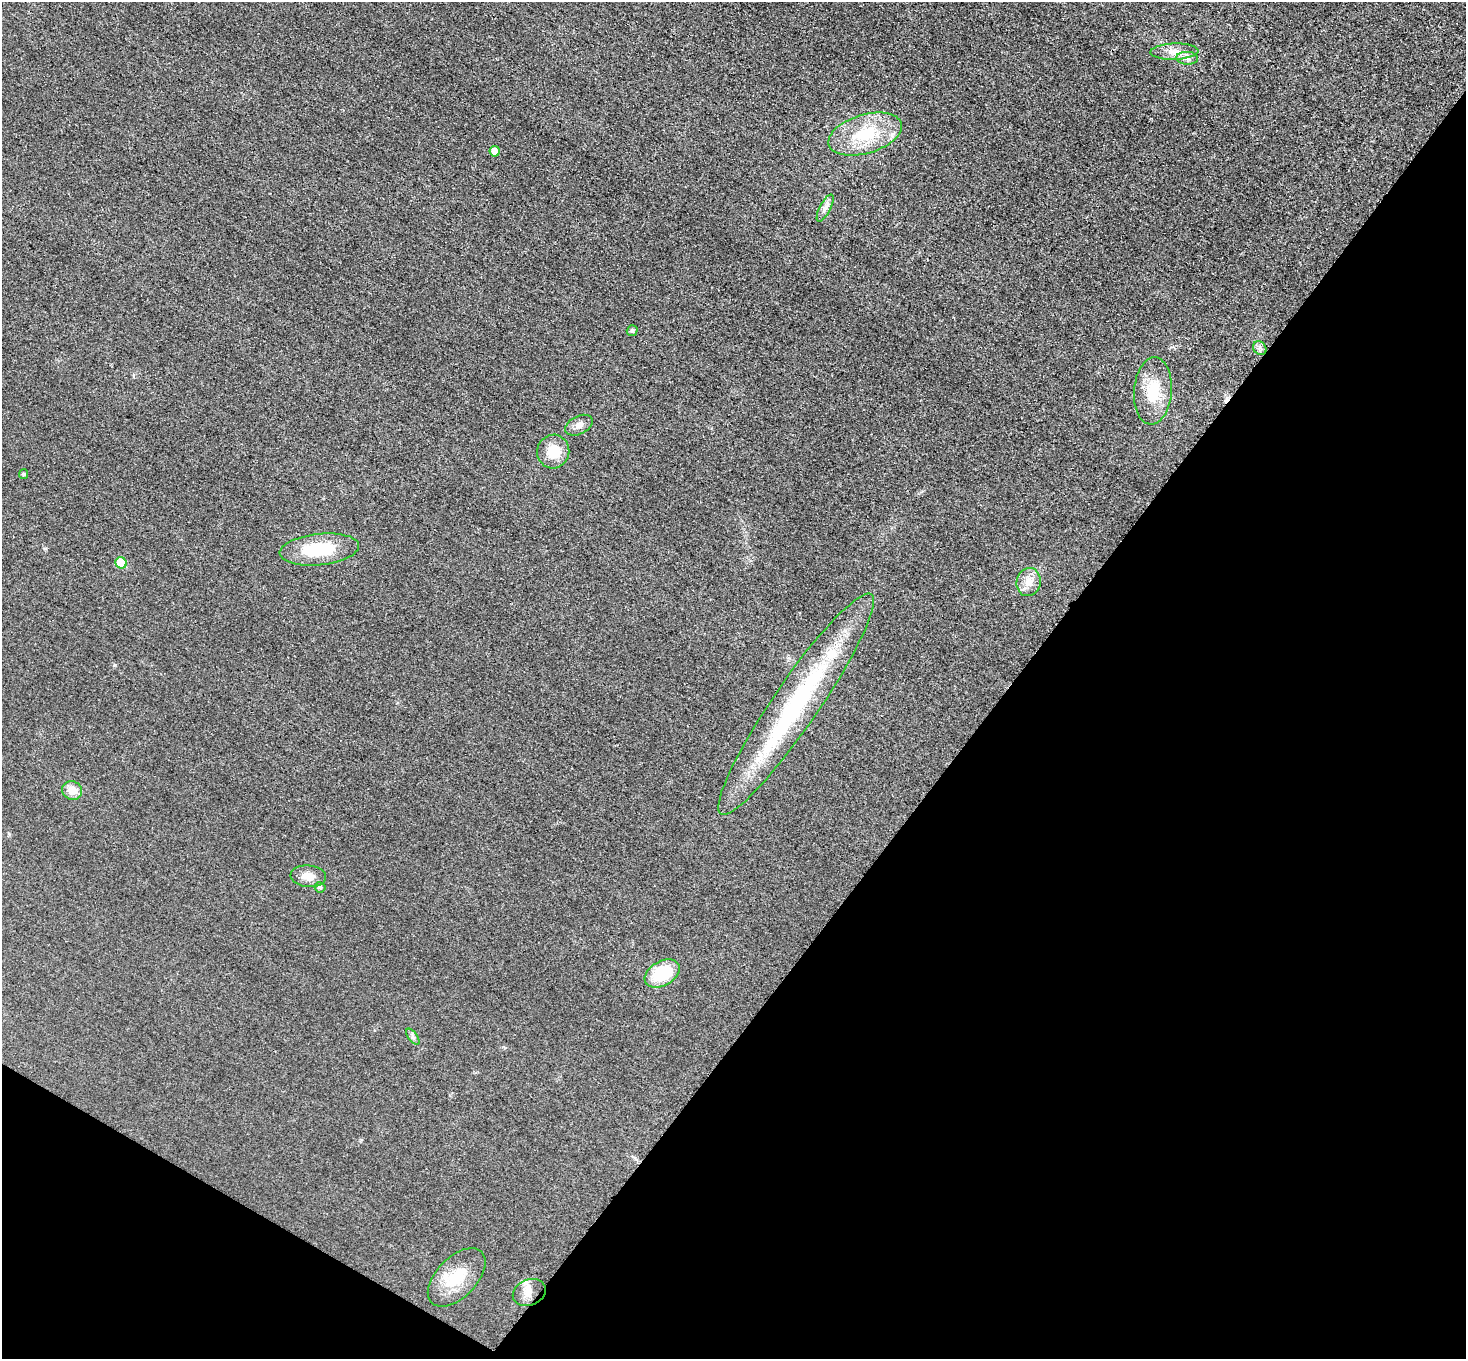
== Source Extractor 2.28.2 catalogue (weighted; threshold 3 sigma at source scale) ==
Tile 15 of 4 x 4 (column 3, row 4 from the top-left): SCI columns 2944-4407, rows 306-1662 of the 5883 x 5891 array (HDU 1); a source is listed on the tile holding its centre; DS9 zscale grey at full resolution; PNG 1468 x 1361 px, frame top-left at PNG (2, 2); each listed source drawn as its Kron ellipse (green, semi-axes under 4 px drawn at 4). Shown black and unused: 35% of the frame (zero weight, under 3 of 4 exposures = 1% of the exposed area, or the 3 px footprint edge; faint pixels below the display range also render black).
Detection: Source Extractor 2.28.2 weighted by HDU 2 'WHT'; one run over the whole footprint, this tile lists its part. Background 0.0219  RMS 0.0061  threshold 0.0276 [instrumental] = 3 sigma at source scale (4.5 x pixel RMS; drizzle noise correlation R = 1.50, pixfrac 1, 0.05/0.05 arcsec/px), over >= 5 px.
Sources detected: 24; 1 cosmic-ray / hot-pixel residue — neither listed nor drawn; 1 inside a brighter listed object's ellipse — not listed separately; the other 22 listed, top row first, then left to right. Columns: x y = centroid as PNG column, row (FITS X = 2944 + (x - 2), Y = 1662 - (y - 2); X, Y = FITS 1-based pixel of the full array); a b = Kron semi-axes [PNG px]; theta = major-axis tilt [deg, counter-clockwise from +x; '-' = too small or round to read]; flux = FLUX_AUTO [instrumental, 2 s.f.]
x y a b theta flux
1174 52 24 8 2 6.5
1187 58 11 6 -2 2.7
865 134 38 19 16 30
495 151 5 5 - 5.4
825 208 15 5 62 2.9
632 331 5 5 - 1.4
1260 348 7 6 - 1.8
1153 391 34 19 86 21
579 425 14 9 25 3.5
553 452 17 16 - 13
24 474 5 4 - 0.65
319 549 40 15 6 28
121 563 6 5 - 14
1029 582 14 12 77 6.5
796 704 133 23 56 110
72 790 10 9 - 6.9
308 876 18 11 -5 6.6
320 887 5 5 - 1.5
662 974 19 12 30 30
413 1037 9 4 -54 1.4
457 1277 36 20 46 21
529 1293 17 13 23 6.7
Unlisted compact peaks at least as high as the median listed source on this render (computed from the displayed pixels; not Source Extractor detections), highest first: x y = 115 665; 361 1140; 44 548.